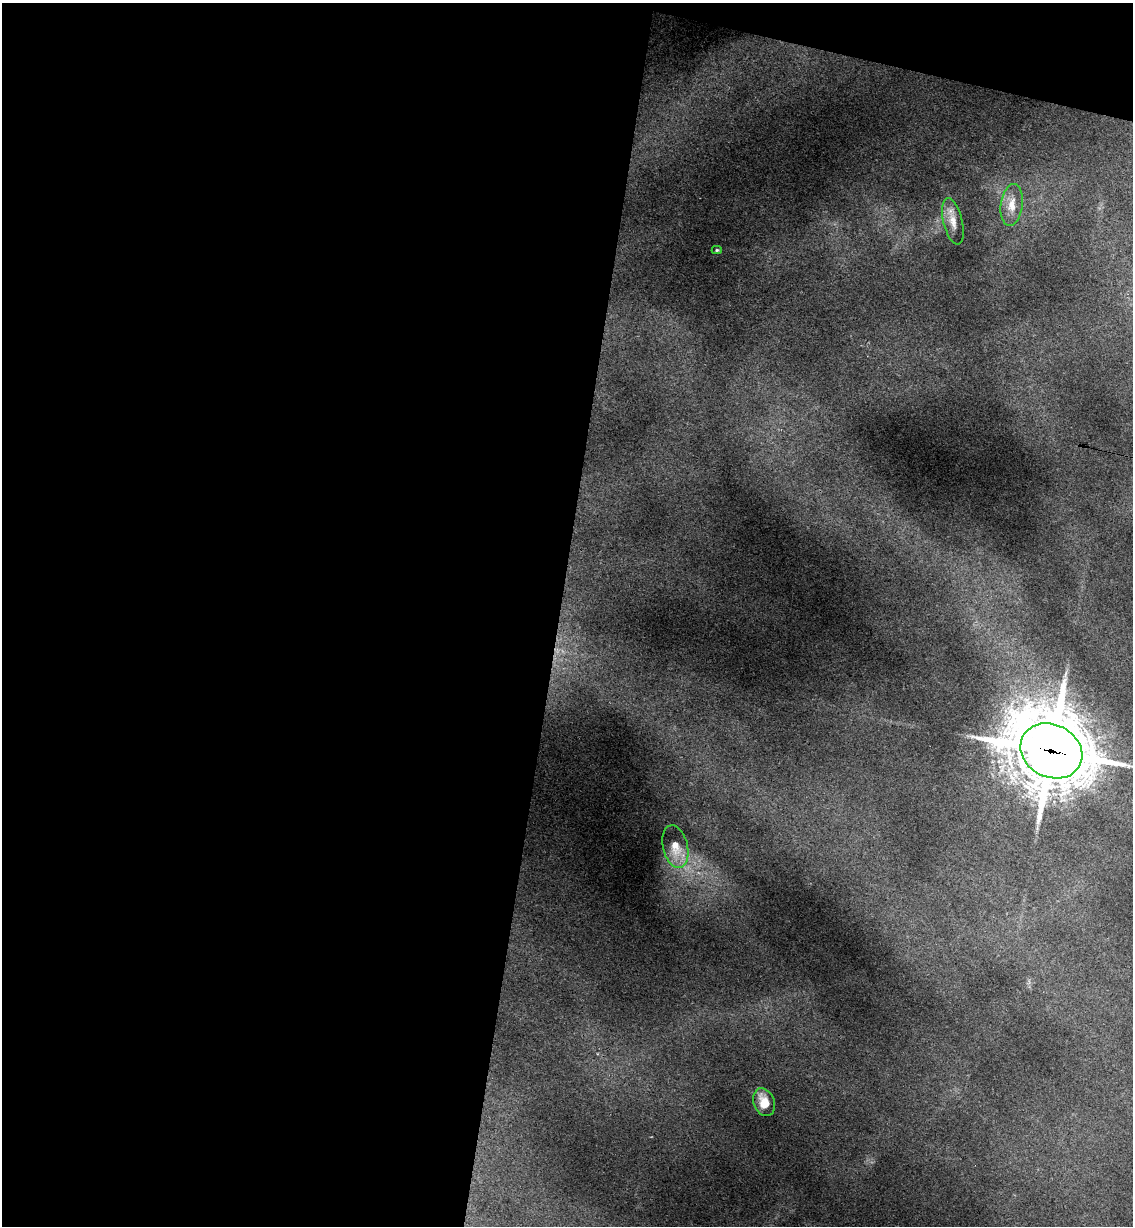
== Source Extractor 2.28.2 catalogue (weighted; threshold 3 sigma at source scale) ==
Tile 1 of 4 x 4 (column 1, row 1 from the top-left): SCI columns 175-1305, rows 3692-4915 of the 4993 x 4930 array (HDU 1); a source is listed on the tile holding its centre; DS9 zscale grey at full resolution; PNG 1135 x 1228 px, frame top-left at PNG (2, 3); each listed source drawn as its Kron ellipse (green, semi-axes under 4 px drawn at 4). Shown black and unused: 51% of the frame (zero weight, under 3 of 4 exposures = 6% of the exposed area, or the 3 px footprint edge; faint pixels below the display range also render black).
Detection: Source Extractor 2.28.2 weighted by HDU 2 'WHT'; one run over the whole footprint, this tile lists its part. Background 0.133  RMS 0.0071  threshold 0.0318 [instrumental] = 3 sigma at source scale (4.5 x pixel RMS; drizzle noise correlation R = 1.50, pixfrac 1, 0.05/0.05 arcsec/px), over >= 5 px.
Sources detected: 6; all 6 listed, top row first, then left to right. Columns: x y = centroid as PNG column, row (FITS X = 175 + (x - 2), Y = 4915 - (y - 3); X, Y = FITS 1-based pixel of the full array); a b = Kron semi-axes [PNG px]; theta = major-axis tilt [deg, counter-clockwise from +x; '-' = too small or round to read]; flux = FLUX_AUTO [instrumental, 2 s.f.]
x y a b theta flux
1012 205 21 11 83 10
953 221 24 9 -77 8
717 250 5 4 - 0.92
1051 751 32 26 -27 5900
675 847 22 12 -76 13
764 1102 14 10 -68 11
Overlapping masked pixels (flux is a lower limit): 1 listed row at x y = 1051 751